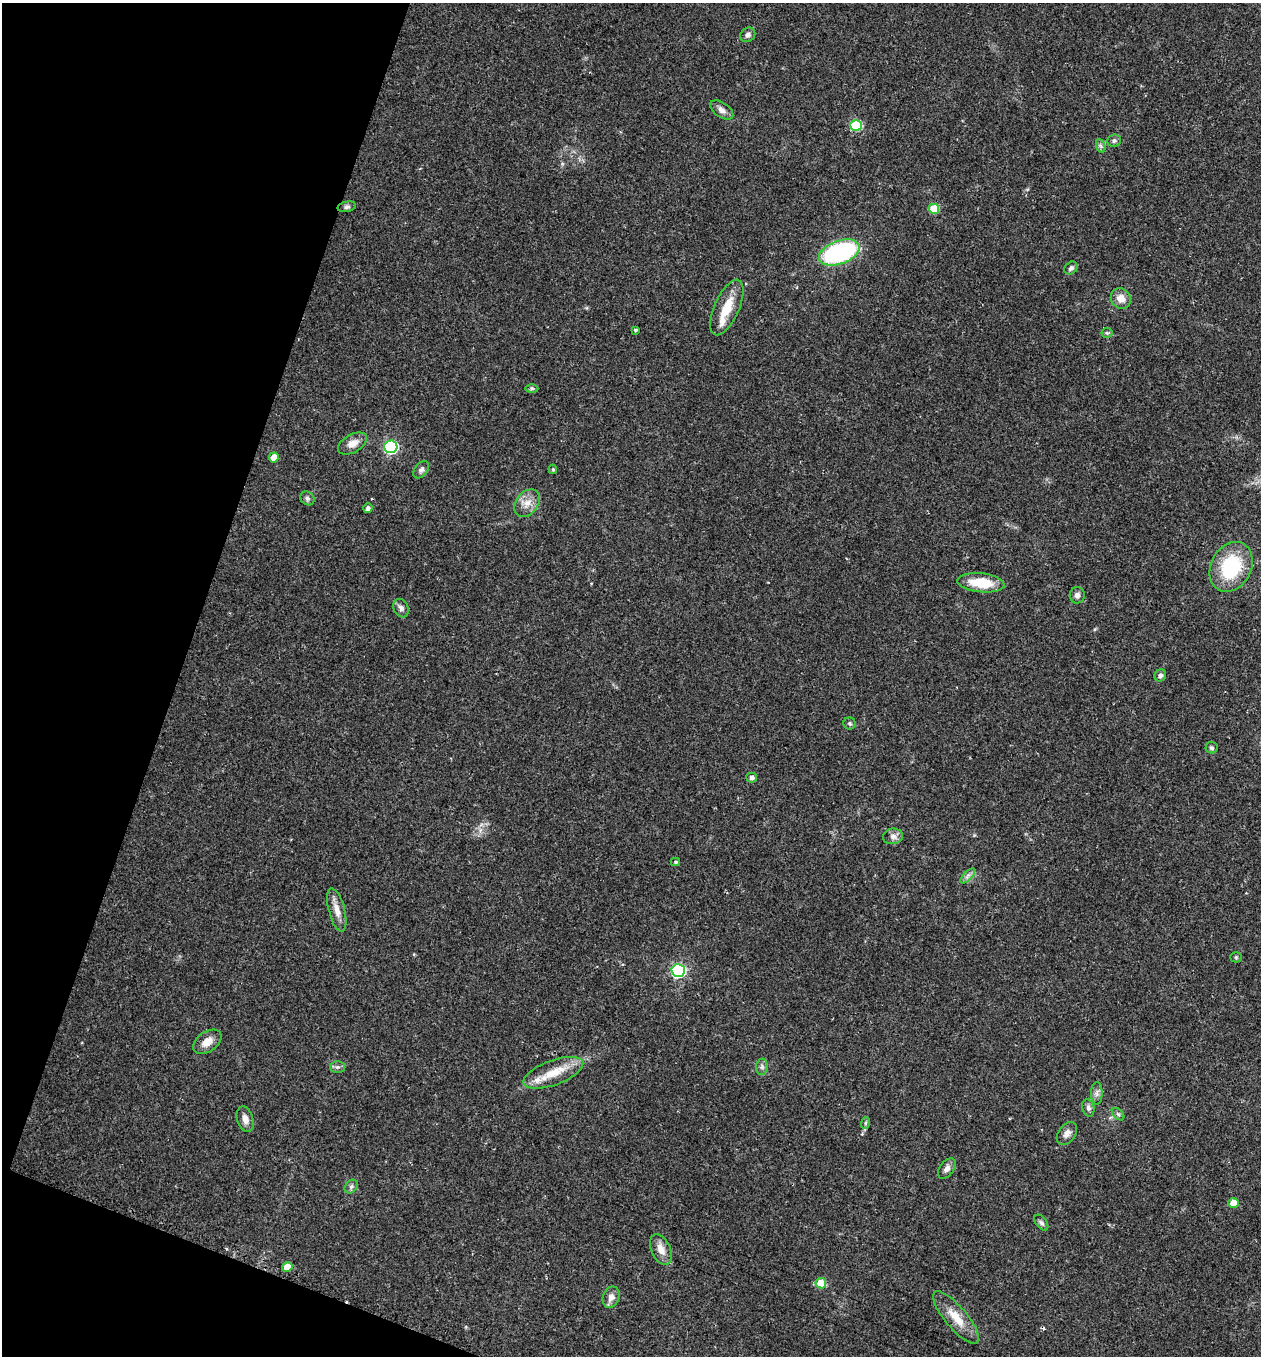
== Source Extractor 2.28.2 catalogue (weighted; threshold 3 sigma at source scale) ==
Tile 9 of 4 x 4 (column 1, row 3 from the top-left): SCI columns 166-1424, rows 1397-2750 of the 5479 x 5487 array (HDU 1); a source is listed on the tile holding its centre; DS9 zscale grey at full resolution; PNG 1263 x 1358 px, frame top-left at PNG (2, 3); each listed source drawn as its Kron ellipse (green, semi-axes under 4 px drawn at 4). Shown black and unused: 17% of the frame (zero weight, under 2 of 3 exposures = <1% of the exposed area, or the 3 px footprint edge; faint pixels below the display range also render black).
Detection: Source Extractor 2.28.2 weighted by HDU 2 'WHT'; one run over the whole footprint, this tile lists its part. Background 0.0386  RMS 0.0053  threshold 0.0238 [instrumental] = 3 sigma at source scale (4.5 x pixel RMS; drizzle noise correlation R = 1.50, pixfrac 1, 0.05/0.05 arcsec/px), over >= 5 px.
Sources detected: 57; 1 cosmic-ray / hot-pixel residue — neither listed nor drawn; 1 inside a brighter listed object's ellipse — not listed separately; the other 55 listed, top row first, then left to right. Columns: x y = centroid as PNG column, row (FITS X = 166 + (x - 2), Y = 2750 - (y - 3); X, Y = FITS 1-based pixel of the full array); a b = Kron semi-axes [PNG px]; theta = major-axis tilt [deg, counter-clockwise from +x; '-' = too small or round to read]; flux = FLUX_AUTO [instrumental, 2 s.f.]
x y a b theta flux
748 35 8 7 - 1.9
722 110 13 7 -35 3
856 125 6 5 - 34
1114 141 7 6 - 1.3
1101 146 7 4 -71 1.2
347 207 9 5 12 1.2
934 209 5 5 - 14
839 252 21 11 20 78
1071 268 7 5 43 1.6
1121 299 10 9 - 5.3
727 307 30 12 66 13
635 330 3 3 - 0.99
1107 333 5 5 - 0.77
532 388 6 4 0 0.85
352 444 16 9 29 4.9
391 447 6 6 - 86
274 457 5 5 - 7.6
553 469 5 4 - 0.72
421 470 10 6 51 1.8
307 498 7 6 - 1.4
527 503 15 11 51 5.8
368 508 5 4 - 1.8
1231 567 26 20 62 35
981 583 23 9 -6 17
1077 595 8 7 - 2.1
401 608 9 7 -61 2.2
1160 675 6 5 - 1.4
850 723 6 6 - 1
1211 748 6 6 - 1
752 778 5 5 - 1.7
893 836 10 7 9 2.4
676 862 4 3 - 0.83
968 876 10 3 45 1.6
337 910 22 8 -75 5.5
1236 957 5 5 - 0.71
678 971 6 6 - 100
207 1042 16 10 35 5.5
337 1067 7 6 - 1.4
762 1067 8 5 83 1.5
553 1073 31 12 20 13
1097 1093 11 6 89 2
1088 1108 9 6 -77 1.7
1118 1114 7 4 -45 0.99
245 1119 13 8 -72 3.7
865 1123 6 3 70 0.8
1067 1133 13 8 54 2.9
947 1168 11 7 52 2.4
351 1186 7 6 - 1.4
1234 1203 5 5 - 8.5
1041 1223 9 5 -52 1.4
661 1249 16 9 -66 5.3
287 1267 5 5 - 9.4
821 1283 5 5 - 16
611 1297 11 8 68 3.6
956 1317 33 11 -50 11